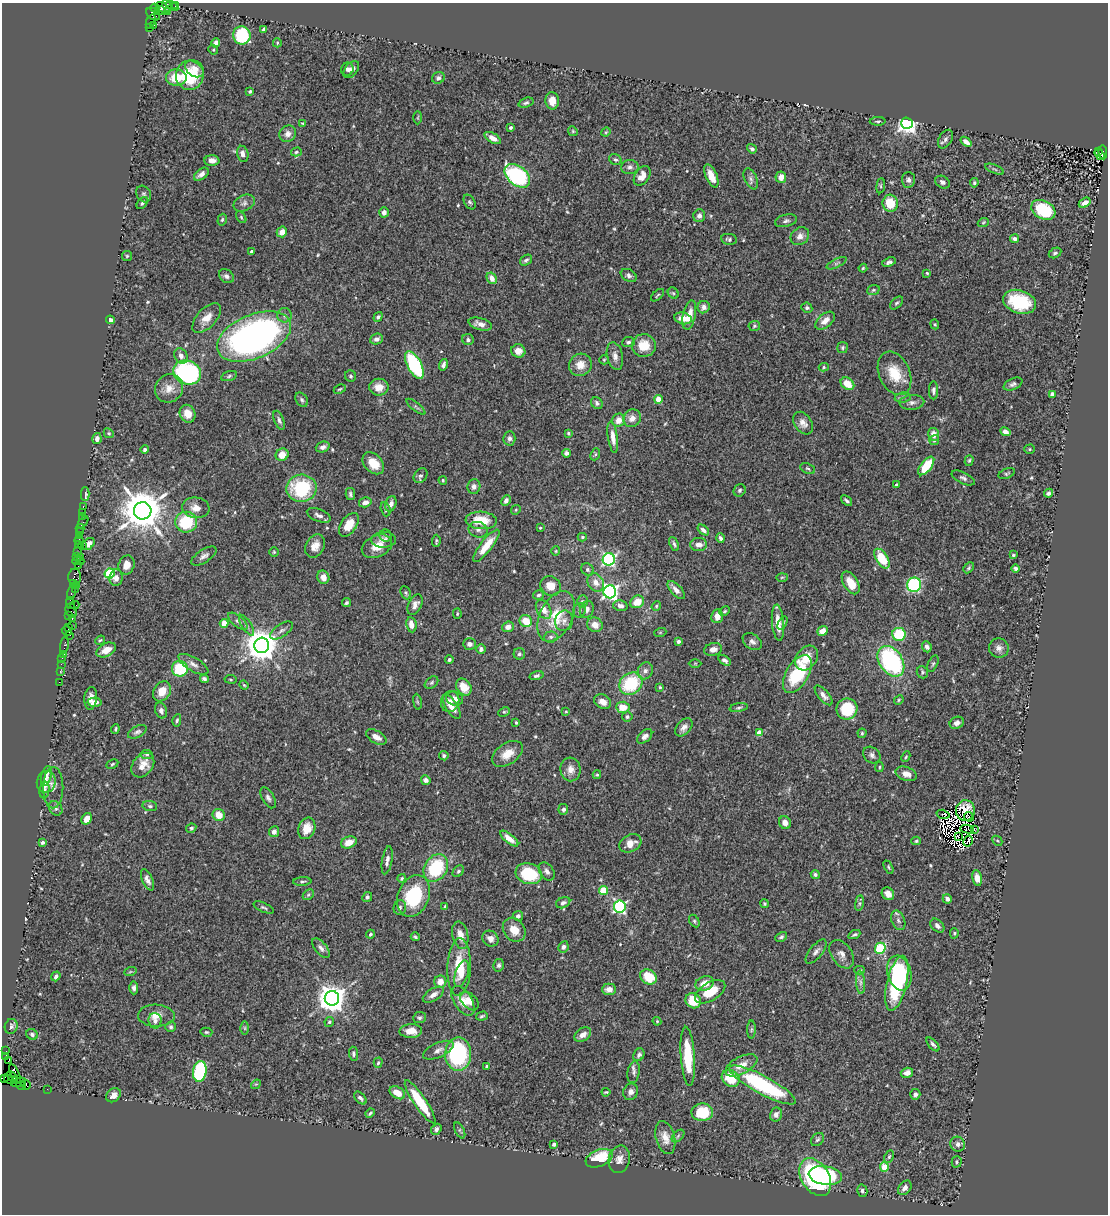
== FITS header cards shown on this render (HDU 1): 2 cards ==
NAXIS1  =                 1106
NAXIS2  =                 1212

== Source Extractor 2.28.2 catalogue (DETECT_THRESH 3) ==
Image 1106 x 1212 px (HDU 1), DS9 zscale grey, 1 PNG px = 1 image px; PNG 1110 x 1216 px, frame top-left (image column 1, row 1212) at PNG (2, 3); each listed source drawn as its Kron ellipse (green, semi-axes under 4 px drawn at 4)
Background 0.477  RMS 0.026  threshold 0.077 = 3 sigma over >= 5 px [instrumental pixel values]
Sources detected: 572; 10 with non-positive FLUX_AUTO (blend fragments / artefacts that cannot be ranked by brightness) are neither listed nor drawn; of the other 562, the 500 brightest by FLUX_AUTO listed and drawn (62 fainter detections omitted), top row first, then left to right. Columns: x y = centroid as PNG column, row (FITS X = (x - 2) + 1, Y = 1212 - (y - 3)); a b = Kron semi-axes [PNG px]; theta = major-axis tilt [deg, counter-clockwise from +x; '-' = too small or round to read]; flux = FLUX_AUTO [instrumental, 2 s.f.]
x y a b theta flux
167 6 6 3 -60 110
172 6 7 3 -30 47
176 6 3 3 - 39
155 8 4 3 - 51
163 8 7 4 -31 140
160 11 5 3 - 46
167 11 3 2 - 24
153 14 8 5 -39 130
151 21 7 3 68 75
154 25 2 2 - 9.2
149 27 3 3 - 32
264 29 4 3 - 6.3
242 35 9 8 - 96
216 43 5 4 - 9.3
277 43 4 4 - 2
213 50 5 4 - 2.1
195 69 10 7 -36 15
347 69 7 6 - 4.6
351 70 10 6 51 7.8
190 75 14 14 - 82
176 77 10 8 -5 41
438 78 6 5 - 5.1
250 91 3 3 - 2.5
552 101 8 6 -87 19
526 103 8 4 20 4
418 118 7 3 89 1.9
878 121 8 3 1 2.7
303 123 4 3 - 1.9
907 123 6 5 - 680
510 128 4 3 - 3.5
573 131 5 4 - 2.2
606 132 5 4 - 2
288 134 9 8 - 11
493 138 9 5 -31 14
945 139 10 6 60 5.9
966 142 6 4 -38 9.3
752 149 5 4 - 3.7
296 152 5 4 - 3
1098 152 3 3 - 47
1103 152 7 3 -86 290
243 154 8 5 -78 9.8
1100 155 6 3 -56 57
212 160 7 5 -2 12
615 160 6 5 - 3.5
630 167 9 7 1 6.4
995 169 10 4 -22 3.2
201 174 8 5 38 9.6
517 176 14 9 -39 210
642 176 11 7 57 17
711 176 12 5 -67 22
781 177 6 5 - 12
751 179 11 6 -66 5.7
908 180 8 6 -87 5.3
942 182 8 5 -33 5.7
974 183 4 4 - 2.7
881 186 7 4 83 2.5
144 194 8 7 - 4.4
470 202 8 5 -59 3.6
142 203 7 4 52 3.3
244 203 11 8 25 7.5
890 203 8 7 - 42
1085 203 6 4 33 8.6
1043 210 13 9 -29 92
384 212 5 5 - 8.2
699 216 6 6 - 6.7
241 217 6 3 -55 2
222 220 6 4 73 2.8
786 221 11 6 13 5.4
983 222 6 3 21 1.9
282 232 5 5 - 12
800 236 10 8 40 11
729 239 8 5 -8 4.5
1014 239 4 3 - 4.6
251 251 3 3 - 3.8
1055 253 7 5 28 3.6
127 256 5 5 - 2.4
526 260 7 4 35 3.9
889 262 7 4 20 4.7
837 263 11 4 26 3.7
863 268 4 4 - 2.2
927 273 4 4 - 2.2
629 275 8 6 -30 5.4
226 276 8 6 -39 6
492 278 6 4 -60 12
873 290 6 5 - 3
673 293 6 5 - 2.9
658 295 8 3 42 2.5
1019 302 17 11 -17 92
897 303 8 5 45 3.5
704 307 6 6 - 7.8
807 308 6 5 - 3.6
284 315 7 7 - 5.2
689 315 15 6 78 17
378 317 5 4 - 4.3
207 318 18 9 48 19
683 318 9 5 -11 20
110 320 4 4 - 6.4
825 321 11 6 40 14
480 324 12 6 -15 13
935 324 5 4 - 1.9
754 326 6 5 - 2.6
254 336 39 22 23 750
376 339 6 5 - 6.4
468 340 6 5 - 3.9
628 342 6 5 - 4.2
644 345 12 11 - 35
842 348 5 5 - 2.8
518 351 7 6 - 14
181 356 8 6 -62 8.5
615 356 14 8 -77 10
604 360 5 4 - 2
414 365 15 7 -62 180
443 365 6 3 74 5.6
580 365 11 11 - 22
824 367 5 4 - 2.4
187 373 14 12 -24 290
894 373 23 15 -66 46
229 376 8 5 17 3.6
351 376 6 5 - 3.6
847 384 7 5 -38 27
1013 384 10 5 25 5.5
379 387 9 8 - 18
169 388 15 13 48 21
340 389 6 4 26 2.4
933 390 9 4 -90 5.7
1052 394 4 3 - 10
903 397 8 5 8 4
658 399 4 4 - 33
302 400 8 5 -58 3.9
912 402 12 7 5 8.2
597 403 6 5 - 5.3
416 407 11 4 -38 4
188 414 9 7 -67 17
632 418 9 8 - 13
279 420 10 4 -69 4.9
619 420 7 6 - 15
803 423 12 8 -56 11
1005 432 5 4 - 9.9
109 433 5 4 - 2.3
568 433 3 3 - 3
934 434 6 5 - 13
613 437 16 5 -82 13
97 438 5 4 - 9.9
509 438 7 6 - 5.9
934 440 5 5 - 2.8
323 447 7 5 20 5.7
1030 449 5 4 - 2.1
145 450 4 4 - 3.9
566 453 4 4 - 7.1
595 454 6 4 68 2.5
282 455 6 6 - 21
969 461 5 4 - 2.6
373 463 12 9 -46 31
926 466 11 5 51 54
808 468 8 5 -23 3.2
1007 474 8 5 22 3.1
420 476 8 6 53 5
963 478 12 5 -26 5.2
443 480 4 3 - 1.9
896 485 3 3 - 1.8
474 487 7 6 - 8.6
302 488 15 13 2 120
740 490 6 5 - 3.4
1048 493 4 3 - 5.2
85 494 7 3 -89 22
350 494 6 4 -79 3.7
847 500 6 3 -38 3.6
506 501 5 4 - 6.9
365 502 6 5 - 8.5
391 504 8 5 71 8.7
83 506 3 2 - 34
196 508 14 10 -7 17
386 509 7 4 -73 3.2
516 510 5 4 - 2.1
143 511 8 8 - 7100
83 512 2 2 - 8.5
319 515 12 6 -21 8.4
82 517 3 3 - 49
481 520 15 9 -3 43
83 522 7 2 55 22
186 522 11 10 - 88
349 525 13 7 56 25
540 528 3 3 - 2
80 529 4 3 - 34
478 530 10 7 -13 7
703 530 7 4 -39 6
80 532 3 3 - 55
79 536 3 2 - 55
386 536 6 6 - 3.2
582 537 4 4 - 2.6
720 538 5 4 - 4.6
79 540 4 3 - 62
384 540 12 8 1 10
436 541 6 3 87 2.6
78 544 2 2 - 42
89 544 7 4 48 10
674 544 7 3 -67 3.6
82 545 2 2 - 7.9
699 545 8 6 0 9.9
315 546 12 9 62 16
377 546 16 10 25 25
486 546 20 6 52 31
556 551 4 4 - 1.9
77 552 3 2 - 39
274 552 4 4 - 2.2
1013 555 4 3 - 2.3
204 556 14 6 32 7.8
76 557 3 2 - 36
81 558 3 3 - 13
609 559 6 6 - 270
882 559 11 5 -57 58
78 561 6 2 0 58
126 565 10 8 70 16
78 566 2 2 - 41
969 568 6 4 42 2.8
587 569 7 5 -47 4.8
1016 569 4 3 - 4.5
110 574 5 5 - 140
75 577 8 6 -90 250
323 577 7 6 - 11
782 577 6 4 2 2
116 578 8 6 83 9.3
596 582 10 7 -57 14
73 583 4 2 - 36
851 583 12 7 -59 28
76 585 3 3 - 39
914 585 7 7 - 190
551 586 11 9 -33 21
75 589 4 3 - 170
676 590 11 5 -48 12
71 592 7 3 77 97
610 592 6 6 - 560
406 593 7 5 -63 3.2
538 595 5 4 - 4
582 601 6 5 - 3.1
637 602 7 6 - 24
70 603 6 3 -82 44
346 603 5 3 - 3.4
75 605 4 2 - 57
415 605 11 6 63 11
620 606 7 5 -14 6.9
656 606 5 4 - 2.3
544 609 10 6 -60 15
587 609 9 6 69 7.6
579 610 7 6 - 4.7
71 611 7 5 -66 220
725 611 6 4 28 2.6
457 614 5 4 - 1.9
69 616 4 2 - 39
556 616 27 16 64 59
717 616 7 6 - 13
72 619 3 2 - 30
238 621 11 5 -39 6
526 621 6 6 - 30
564 621 10 9 - 8.7
224 623 4 4 - 30
778 623 18 6 -85 21
783 623 7 4 63 4.1
72 625 2 2 - 57
246 625 12 4 -58 4.9
411 625 7 5 -80 14
595 625 8 7 - 15
69 627 4 2 - 22
508 627 6 5 - 9.5
281 630 13 6 34 7.1
67 631 5 2 - 60
822 631 5 4 - 15
660 633 6 4 19 1.9
899 634 6 6 - 69
70 635 4 2 - 19
551 637 6 5 - 3.9
100 640 5 4 - 2.1
679 641 4 3 - 6.6
752 642 10 7 -36 6.7
469 644 6 5 - 7.1
64 645 8 3 80 50
262 645 7 7 - 3800
927 647 6 4 -66 5
999 648 10 9 - 8.4
481 649 5 4 - 7
713 649 9 6 12 10
106 650 10 6 26 18
63 654 3 2 - 40
519 654 6 5 - 3.7
62 658 2 2 - 23
807 658 13 10 53 28
449 660 4 4 - 3.4
724 660 7 4 -32 5.3
891 661 17 11 -56 230
695 663 6 4 1 2
61 664 2 2 - 28
193 664 17 7 -31 9.6
933 664 9 4 65 3.3
180 669 8 8 - 89
60 671 2 2 - 11
645 671 9 7 66 7.5
922 672 6 5 - 3.2
797 674 21 11 60 110
537 676 7 4 16 3.7
204 679 4 4 - 4
231 679 6 3 -9 1.8
59 682 2 2 - 9.7
432 683 8 5 40 3.2
631 684 12 10 37 110
244 685 5 3 - 1.9
464 687 9 7 -55 26
660 687 4 4 - 2.2
162 691 10 8 58 22
824 695 12 5 -49 8.5
91 698 11 6 84 10
455 699 8 7 - 7.8
899 700 5 4 - 2.1
95 702 7 4 3 11
417 702 8 4 -81 2.5
450 702 11 9 69 14
603 702 9 6 -29 14
452 707 14 6 -58 13
623 707 7 5 -4 23
739 708 9 4 10 3.3
847 709 11 10 - 76
161 710 8 6 -69 6.8
566 711 4 4 - 1.8
504 712 6 4 27 2.3
627 717 5 5 - 3.6
177 720 6 4 78 2.9
516 723 3 3 - 2.2
957 723 7 6 - 6.6
684 727 10 6 48 9.1
115 729 4 2 - 2.4
137 732 10 5 27 5.1
759 733 4 4 - 22
862 733 4 4 - 2.5
645 736 9 5 42 8.1
376 737 11 6 -30 12
147 754 6 4 -7 2.9
507 754 17 10 34 23
872 755 9 7 -42 6.5
444 756 5 4 - 4.1
906 757 5 4 - 2.2
112 764 6 4 28 2.5
143 765 13 10 52 22
879 767 5 3 - 2.2
571 769 12 10 -82 13
906 774 11 6 -19 15
597 775 4 4 - 2
46 776 10 5 75 6
426 780 5 4 - 6
46 782 11 9 74 13
53 788 20 10 90 13
45 790 8 4 81 3.6
268 798 11 6 -60 6
150 806 7 5 -10 3.6
56 808 8 6 -54 4.8
563 809 5 5 - 5.2
965 810 10 9 - 9.8
943 814 6 2 -16 2.6
219 815 6 6 - 24
969 817 5 3 - 2.4
87 819 6 5 - 16
785 823 7 6 - 12
191 828 5 4 - 3.1
307 828 11 8 71 23
967 829 6 2 -11 1.9
974 830 2 2 - 5.3
274 832 5 5 - 8.3
958 836 3 2 - 2.1
509 839 11 4 -39 15
916 841 5 4 - 2.3
968 841 6 2 60 3.9
997 841 5 3 - 2
43 842 4 3 - 4.6
349 842 8 5 20 21
630 843 12 8 27 17
387 860 14 5 80 6.8
888 867 7 4 -61 2.6
436 868 15 11 58 110
458 871 6 5 - 3.2
547 871 10 6 -56 7.8
529 874 13 10 -17 82
815 874 4 4 - 3.7
402 878 4 3 - 2.3
977 878 8 5 -79 15
147 880 11 5 -67 7.9
302 881 9 3 4 2.9
603 891 5 4 - 65
888 894 7 5 -47 13
308 895 6 4 44 3
414 896 21 15 69 100
367 897 5 4 - 4
947 899 4 4 - 7.2
563 903 7 5 26 4.8
859 903 8 4 82 3.3
764 904 4 4 - 2.6
620 906 6 6 - 300
264 907 11 4 -23 3.7
445 907 4 3 - 2.6
400 908 7 6 - 4.2
518 916 5 5 - 5.2
898 920 10 6 -67 6.7
694 921 7 4 -60 3
937 926 8 5 -44 6.5
514 930 13 10 -50 24
954 933 5 4 - 2.6
370 934 4 4 - 4.1
854 934 6 3 25 3.4
460 935 14 8 -77 17
415 937 4 3 - 2.4
781 937 6 4 28 3.1
490 939 8 7 - 11
563 947 6 5 - 6.3
321 948 11 6 -50 7.1
880 948 6 5 - 90
816 952 14 6 51 7.8
842 954 16 10 -55 12
499 965 6 5 - 4.2
459 967 29 11 88 56
859 970 5 4 - 2.6
130 972 6 4 19 2.3
899 973 18 12 -73 140
462 974 14 6 72 14
56 976 5 4 - 5.3
648 977 9 7 -36 50
440 982 6 6 - 15
860 982 11 4 -86 5.9
704 983 9 7 18 18
897 983 28 10 77 130
134 988 6 4 -89 5.1
609 989 7 5 1 10
710 992 17 9 31 40
433 995 12 6 31 9.8
332 998 7 7 - 2600
463 1001 16 9 -58 21
469 1001 11 7 -46 15
693 1001 8 7 - 45
156 1016 18 11 -1 19
482 1016 6 3 17 2.6
419 1018 6 5 - 3.4
155 1021 8 6 -86 7.1
657 1021 4 3 - 1.8
329 1022 5 4 - 3
11 1026 7 6 - 5.6
171 1027 5 5 - 3.7
245 1028 6 4 -89 3
751 1030 9 4 89 3.1
411 1031 11 7 2 19
206 1032 6 4 -13 2.3
32 1034 6 5 - 3.9
583 1035 9 6 34 9.6
933 1044 8 4 -48 4.1
438 1050 16 7 24 9.8
6 1051 2 2 - 6.9
353 1054 7 4 -85 3.6
458 1054 17 13 90 210
639 1055 7 5 59 4.3
5 1056 4 3 - 71
688 1056 29 7 -86 68
8 1061 2 2 - 6
378 1063 5 4 - 2.7
741 1065 17 8 28 21
487 1066 4 3 - 2.9
200 1071 10 6 80 170
634 1072 11 6 80 5.8
907 1073 6 5 - 11
15 1074 10 4 -66 560
12 1076 6 3 -41 580
4 1078 4 3 - 230
731 1078 9 7 -36 52
11 1079 7 3 -17 370
18 1082 8 4 16 120
256 1084 5 4 - 1.9
21 1085 5 3 - 64
26 1085 5 3 - 100
763 1085 37 9 -28 190
47 1089 2 2 - 10
606 1092 4 3 - 2.1
631 1092 8 7 - 7.7
397 1093 8 5 -31 20
915 1094 5 5 - 5.6
113 1095 8 6 40 9.8
360 1098 7 4 -46 4.8
420 1102 25 6 -56 68
702 1112 11 9 -1 57
370 1113 5 3 - 2.9
776 1114 7 6 - 7.5
436 1129 6 5 - 4.4
460 1130 8 4 -64 3.2
678 1136 8 4 46 3.3
665 1138 17 9 -76 18
817 1140 7 5 44 3.6
554 1144 4 4 - 4.1
958 1144 8 7 - 7.6
889 1157 6 4 63 3
599 1158 14 8 21 61
619 1159 14 10 76 13
957 1162 6 5 - 2.7
884 1167 4 4 - 44
825 1175 17 9 -8 93
815 1177 20 13 -58 350
905 1188 8 5 49 7.7
862 1191 6 5 - 5
At the frame edge (FLAGS 8, measured only in part): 1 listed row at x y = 4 1078
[62 fainter detections neither listed nor drawn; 10 non-positive-flux detections neither listed nor drawn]